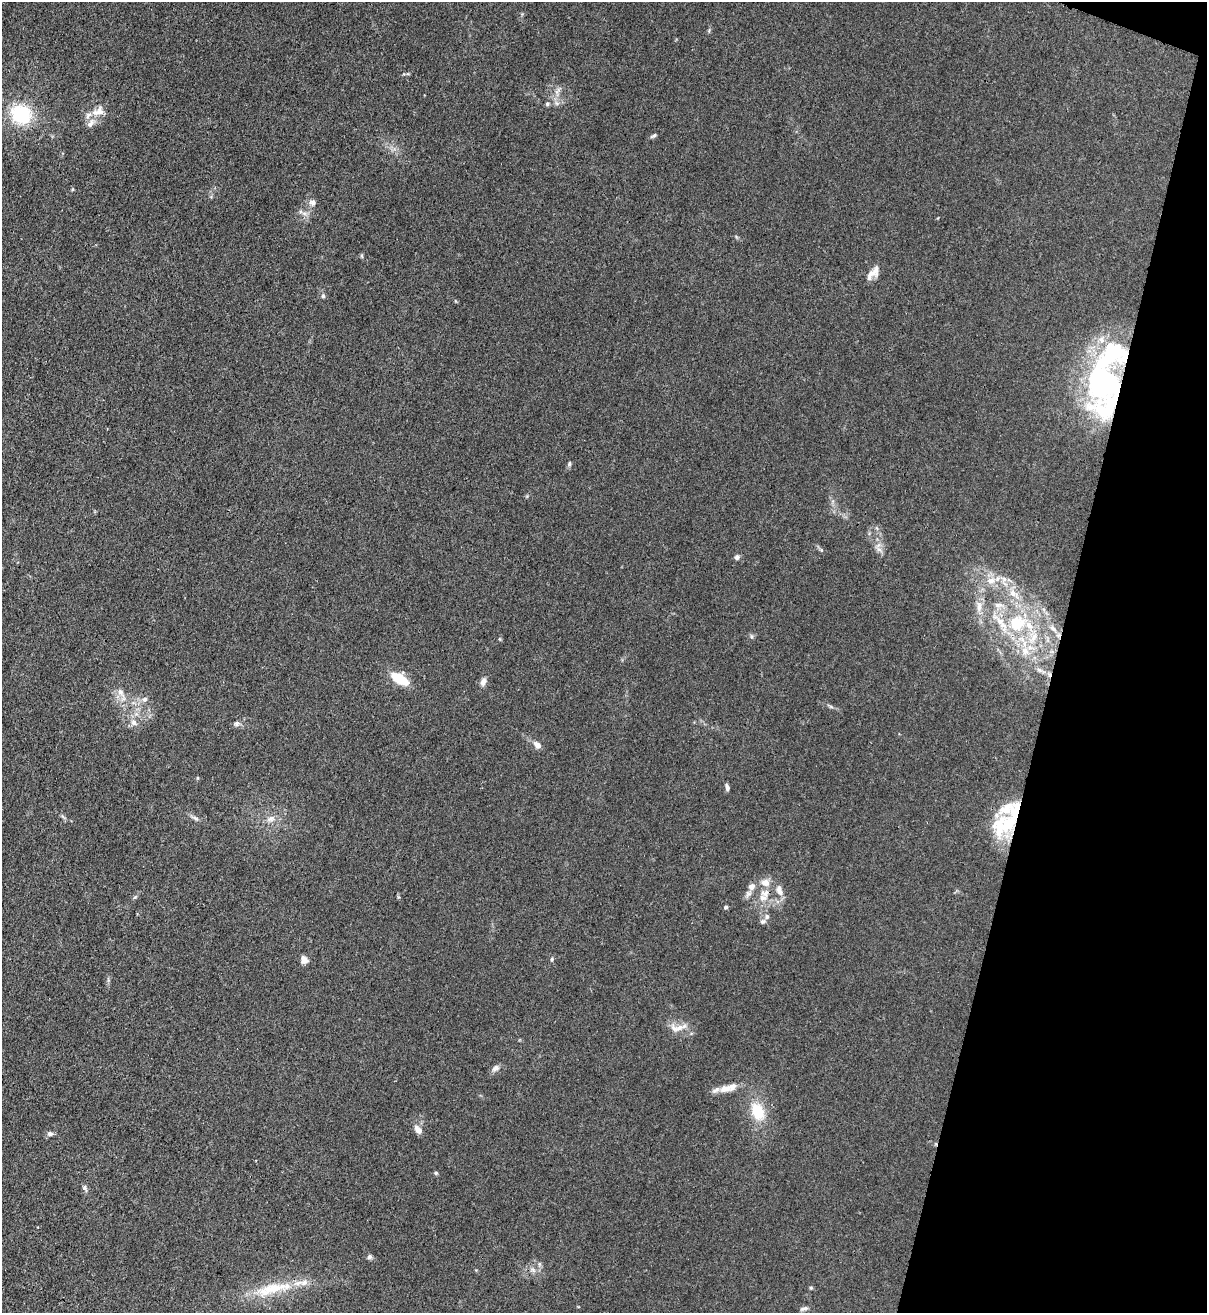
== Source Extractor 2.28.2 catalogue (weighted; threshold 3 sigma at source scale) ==
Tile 8 of 4 x 4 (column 4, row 2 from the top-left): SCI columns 3840-5044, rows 2657-3967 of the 5387 x 5310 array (HDU 1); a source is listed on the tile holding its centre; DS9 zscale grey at full resolution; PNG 1209 x 1315 px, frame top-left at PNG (2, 2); no overlay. Shown black and unused: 13% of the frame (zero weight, under 3 of 4 exposures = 7% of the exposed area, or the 3 px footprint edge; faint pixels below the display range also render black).
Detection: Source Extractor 2.28.2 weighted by HDU 2 'WHT'; one run over the whole footprint, this tile lists its part. Background 0.0294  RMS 0.0029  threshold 0.0133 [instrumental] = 3 sigma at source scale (4.5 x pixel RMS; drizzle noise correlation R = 1.50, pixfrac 1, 0.05/0.05 arcsec/px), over >= 5 px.
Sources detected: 76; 1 inside a brighter object's white glare — not listed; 16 inside a brighter listed object's ellipse — not listed separately; the other 59 listed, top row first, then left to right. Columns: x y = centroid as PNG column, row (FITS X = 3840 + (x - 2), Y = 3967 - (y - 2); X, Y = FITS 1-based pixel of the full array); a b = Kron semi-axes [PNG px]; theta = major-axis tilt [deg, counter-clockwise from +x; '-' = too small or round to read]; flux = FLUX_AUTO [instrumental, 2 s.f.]
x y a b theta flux
556 103 7 4 -70 0.63
547 104 6 5 - 0.5
98 111 20 11 25 3.5
21 114 24 21 -26 16
653 136 9 4 31 0.53
73 189 5 3 - 0.28
313 202 9 8 - 1.2
304 213 7 4 -19 0.74
362 256 6 4 -72 0.36
873 273 20 8 47 2.5
323 296 6 5 - 0.51
1103 382 60 39 74 64
569 464 7 5 76 0.54
879 549 8 6 -30 1
737 557 6 6 - 0.91
1004 579 7 7 - 1.2
991 581 11 10 - 2.7
1014 594 18 9 -34 3.6
999 605 15 6 2 1.7
979 607 17 7 -90 2.6
1017 623 22 19 31 14
1053 629 14 6 -45 1.9
751 636 6 4 -72 0.43
1033 637 20 12 64 6.2
1039 670 9 6 -27 1
400 679 21 10 -32 7.6
483 682 11 7 67 1.3
121 693 15 8 -57 2.1
144 699 8 7 - 1
134 723 10 8 -37 1.5
237 723 7 6 - 0.86
537 745 10 7 -39 1.6
727 787 8 4 -80 0.85
63 816 10 3 -50 0.48
195 818 11 5 -22 0.9
271 819 10 7 24 1.5
1008 823 26 21 88 12
751 886 11 9 55 1.8
779 890 16 8 -70 2.2
765 893 14 11 17 3
135 897 7 4 44 0.44
726 907 5 4 - 0.57
767 917 7 6 - 0.78
552 959 5 4 - 0.39
304 960 10 7 -49 1.5
675 1029 15 9 -37 2.4
496 1068 11 8 32 1.1
725 1088 18 11 16 3.1
758 1111 20 14 -67 8.7
418 1130 12 7 -49 1.9
50 1134 8 6 13 0.85
436 1173 5 4 - 0.36
85 1188 9 4 -61 0.62
369 1257 7 7 - 0.63
539 1264 7 4 -90 0.52
533 1270 7 4 -19 0.68
811 1288 5 4 - 0.34
273 1289 60 14 13 13
804 1308 11 5 17 0.78
Overlapping masked pixels (flux is a lower limit): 2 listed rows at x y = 1103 382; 1008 823